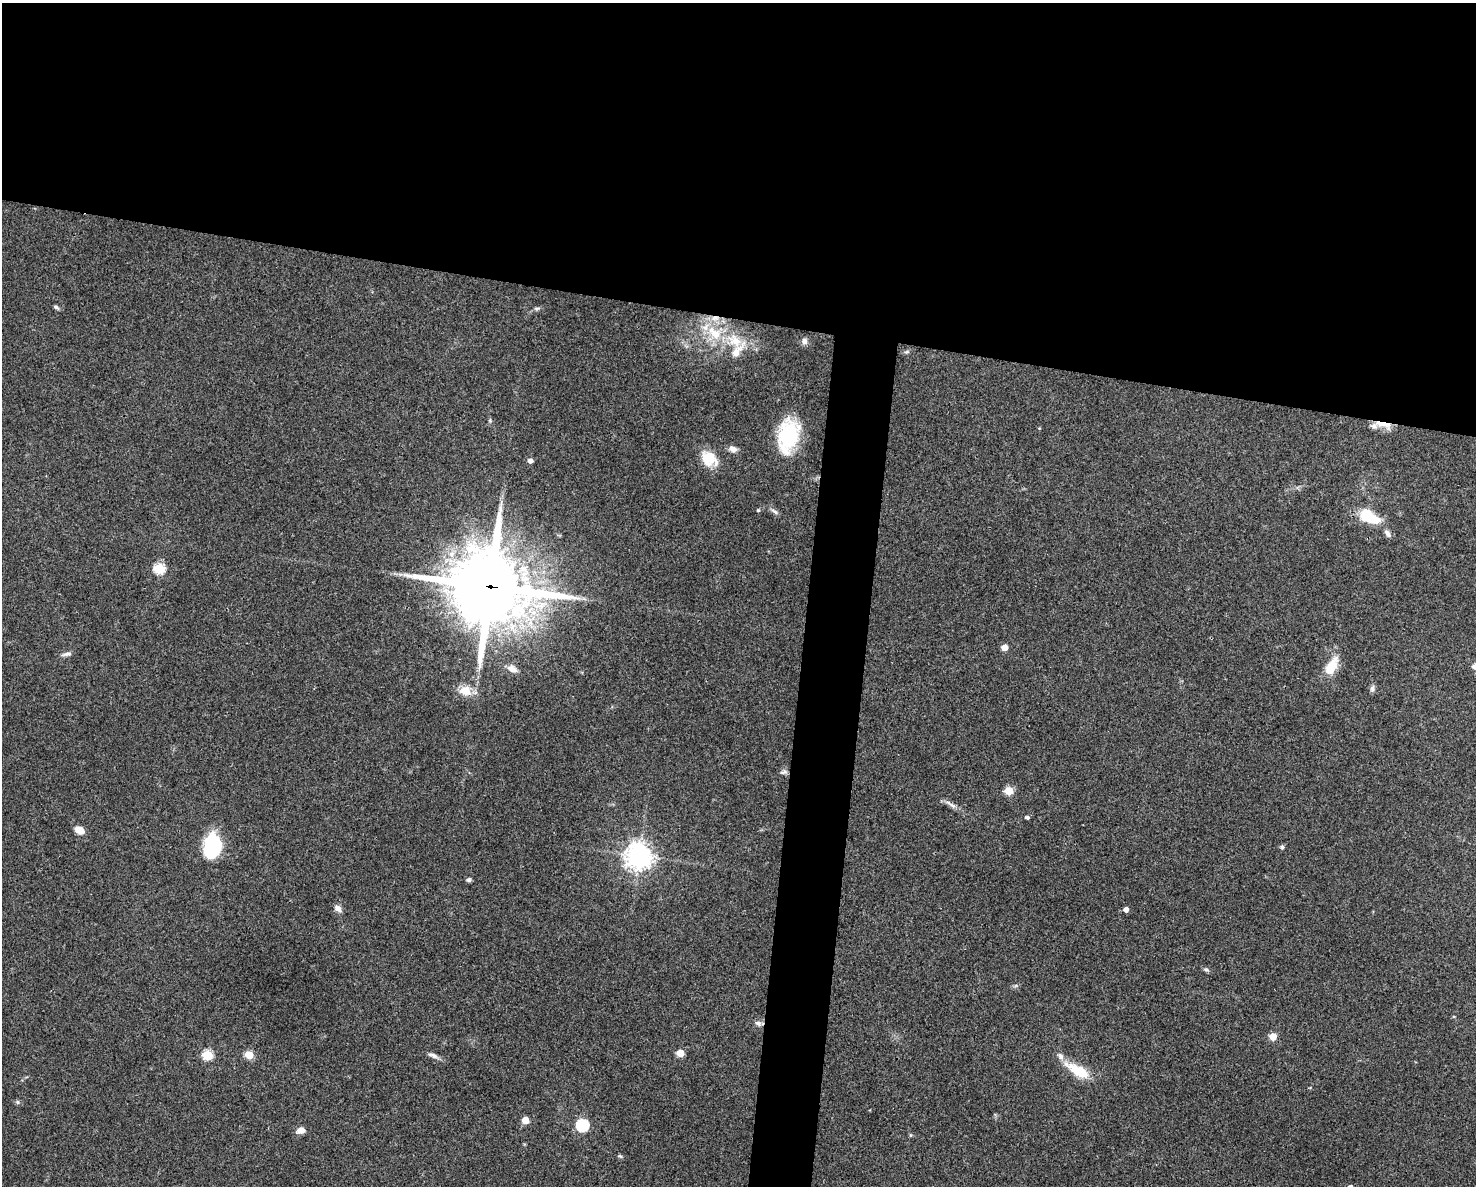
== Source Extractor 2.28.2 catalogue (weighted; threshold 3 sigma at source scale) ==
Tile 2 of 3 x 4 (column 2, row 1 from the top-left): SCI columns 1701-3174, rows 3553-4736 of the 4759 x 4740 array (HDU 1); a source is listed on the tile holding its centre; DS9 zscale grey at full resolution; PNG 1478 x 1188 px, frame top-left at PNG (2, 3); no overlay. Shown black and unused: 30% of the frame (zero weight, under 3 of 4 exposures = <1% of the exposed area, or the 3 px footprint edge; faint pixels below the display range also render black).
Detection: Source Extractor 2.28.2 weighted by HDU 2 'WHT'; one run over the whole footprint, this tile lists its part. Background 0.0622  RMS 0.0051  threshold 0.023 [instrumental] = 3 sigma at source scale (4.5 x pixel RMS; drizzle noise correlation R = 1.50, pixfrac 1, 0.05/0.05 arcsec/px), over >= 5 px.
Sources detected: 54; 1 inside a brighter object's white glare — not listed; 4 inside a brighter listed object's ellipse — not listed separately; the other 49 listed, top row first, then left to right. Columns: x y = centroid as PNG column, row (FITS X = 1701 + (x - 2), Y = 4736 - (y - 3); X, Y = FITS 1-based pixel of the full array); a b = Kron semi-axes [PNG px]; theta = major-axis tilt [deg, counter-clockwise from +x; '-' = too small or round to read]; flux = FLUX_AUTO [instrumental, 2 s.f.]
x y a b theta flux
56 307 7 5 -38 1
537 308 8 4 9 1
715 318 12 7 8 4.1
735 341 30 15 -23 17
804 341 9 7 -87 2
907 352 7 4 18 0.85
1383 424 24 6 -13 5.8
788 436 27 16 79 48
733 449 10 7 -20 2.6
709 459 21 16 -40 11
530 461 5 4 - 2.4
758 510 4 4 - 0.47
774 511 11 5 -37 1.5
1369 517 25 13 -26 17
1387 533 12 6 -51 2
159 569 6 5 - 38
490 587 28 27 - 3700
1005 647 5 4 - 6.7
67 654 14 5 12 1.8
1474 666 8 7 - 1.8
1331 667 22 10 64 12
512 669 14 8 -24 3.3
1372 688 9 6 80 1.5
465 691 13 10 -10 7.6
783 772 10 5 6 1.4
1009 791 5 5 - 18
951 805 21 4 -36 2.6
1027 817 4 4 - 1.2
79 830 11 8 -27 4.3
215 844 22 16 -45 26
1282 847 6 5 - 1
639 856 8 8 - 570
469 880 6 5 - 1.2
338 908 9 7 -46 2.5
1126 909 5 5 - 2.5
1206 970 8 4 -9 0.92
758 1023 9 7 -19 1.8
1273 1036 5 5 - 11
680 1053 5 5 - 11
207 1055 5 5 - 34
249 1055 5 5 - 16
433 1055 15 6 -20 2.1
1078 1070 33 11 -30 15
17 1102 6 4 -89 0.73
525 1120 5 5 - 8.1
582 1125 6 6 - 57
301 1130 9 7 17 3.3
910 1135 5 4 - 0.58
620 1156 7 4 -43 0.67
Overlapping masked pixels (flux is a lower limit): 3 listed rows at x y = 715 318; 1383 424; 490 587
Isophote crosses this tile's border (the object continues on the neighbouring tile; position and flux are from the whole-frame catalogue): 1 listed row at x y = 1474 666